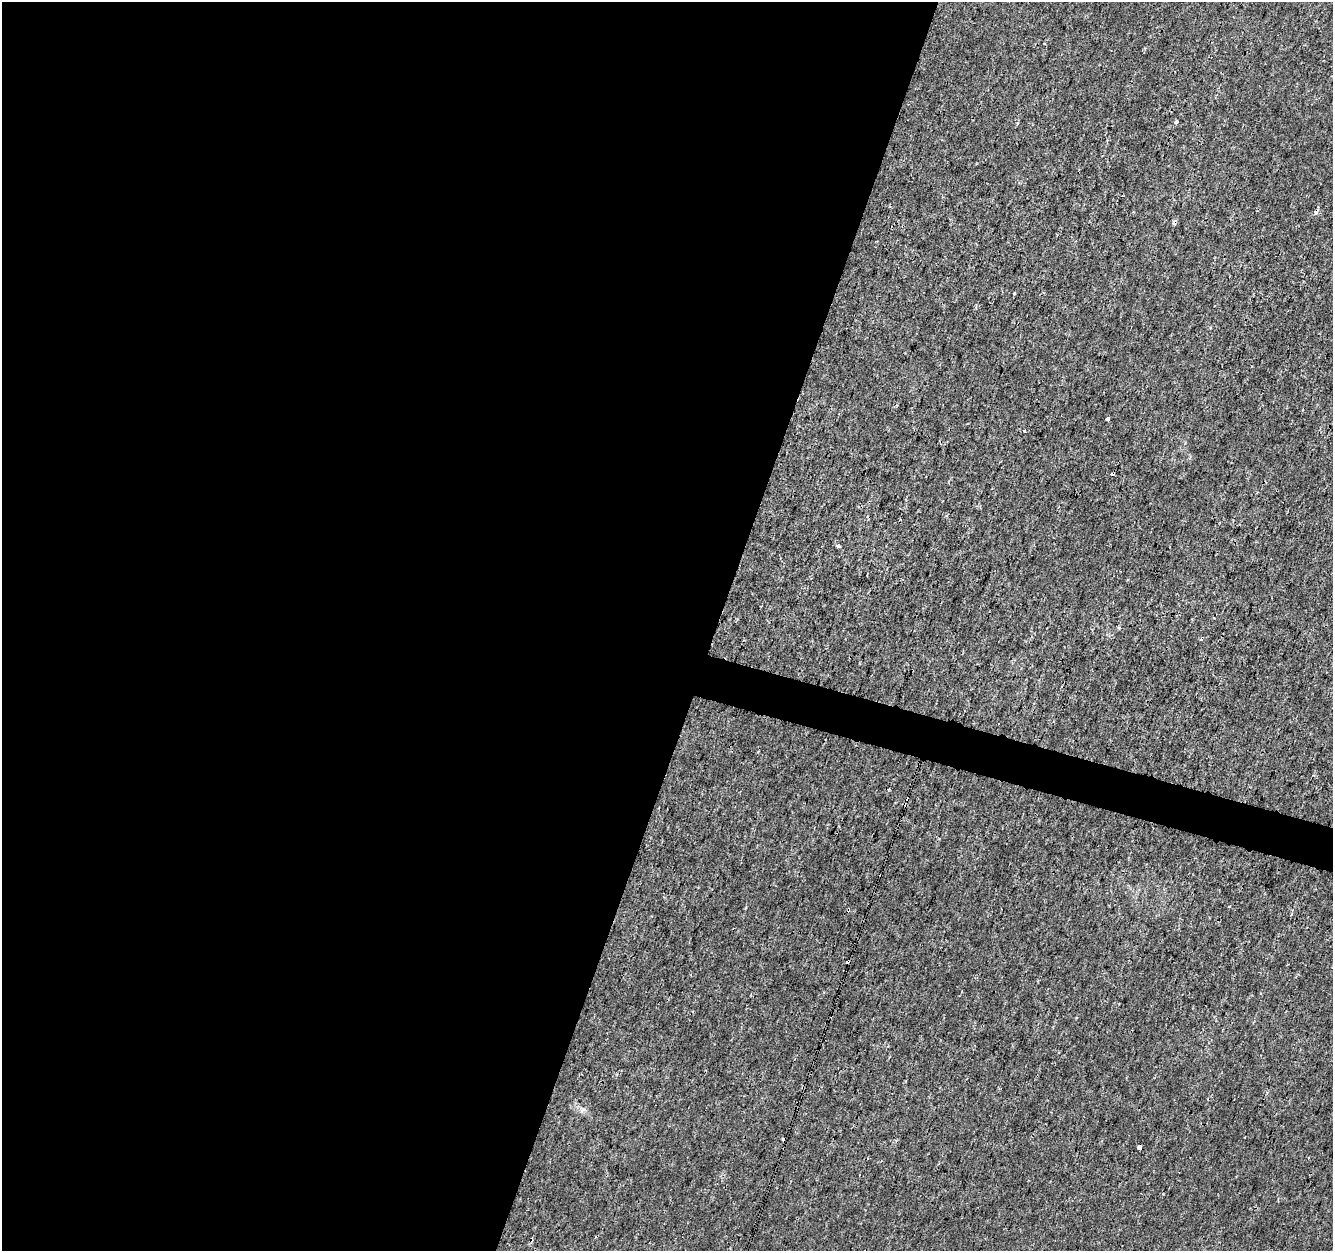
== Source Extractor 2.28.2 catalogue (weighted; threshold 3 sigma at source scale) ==
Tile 5 of 4 x 4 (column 1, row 2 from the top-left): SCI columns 1-1331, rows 2718-3966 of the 5333 x 5498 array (HDU 1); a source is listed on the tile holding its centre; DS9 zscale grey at full resolution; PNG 1335 x 1253 px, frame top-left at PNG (2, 2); no overlay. Shown black and unused: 56% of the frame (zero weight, under 3 of 4 exposures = <1% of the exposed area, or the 3 px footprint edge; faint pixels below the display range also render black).
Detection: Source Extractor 2.28.2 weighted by HDU 2 'WHT'; one run over the whole footprint, this tile lists its part. Background 7.81e-05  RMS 0.0014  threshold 0.00641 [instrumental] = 3 sigma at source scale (4.5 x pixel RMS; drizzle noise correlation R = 1.50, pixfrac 1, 0.0396/0.0396 arcsec/px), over >= 5 px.
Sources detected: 13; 5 cosmic-ray / hot-pixel residue — not listed; the other 8 listed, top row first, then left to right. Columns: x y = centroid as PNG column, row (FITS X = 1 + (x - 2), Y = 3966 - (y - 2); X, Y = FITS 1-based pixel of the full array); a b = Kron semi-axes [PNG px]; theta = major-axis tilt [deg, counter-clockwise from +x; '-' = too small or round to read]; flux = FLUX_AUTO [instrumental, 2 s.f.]
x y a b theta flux
1177 121 3 3 - 0.7
1107 418 4 3 - 1.2
1025 431 3 3 - 0.24
1112 474 3 3 - 0.75
838 546 4 3 - 0.94
1201 639 4 3 - 0.25
1140 1147 3 3 - 15
1308 1158 3 3 - 0.17
Overlapping masked pixels (flux is a lower limit): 1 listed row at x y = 1112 474